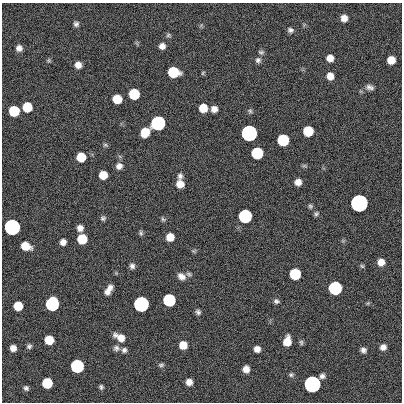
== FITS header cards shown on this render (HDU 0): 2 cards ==
NAXIS1  =                  400
NAXIS2  =                  400

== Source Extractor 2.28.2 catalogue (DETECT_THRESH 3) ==
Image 400 x 400 px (HDU 0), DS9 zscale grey, 1 PNG px = 1 image px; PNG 404 x 404 px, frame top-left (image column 1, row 400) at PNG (2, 3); no overlay
Background 0.675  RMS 34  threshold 101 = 3 sigma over >= 5 px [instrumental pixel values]
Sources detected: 86; all 86 listed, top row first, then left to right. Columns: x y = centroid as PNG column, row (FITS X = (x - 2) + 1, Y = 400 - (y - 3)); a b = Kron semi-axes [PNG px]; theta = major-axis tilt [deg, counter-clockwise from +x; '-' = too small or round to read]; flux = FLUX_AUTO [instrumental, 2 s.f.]
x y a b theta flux
344 18 7 6 - 1.6e+04
76 24 6 6 - 6.2e+03
290 30 7 6 - 6.9e+03
168 35 7 5 -25 4.2e+03
162 46 7 6 - 1.3e+04
19 48 7 6 - 1.2e+04
261 52 8 6 -14 4.7e+03
330 58 6 6 - 1.8e+04
49 60 6 4 -61 3.2e+03
258 60 8 7 - 7.2e+03
391 60 7 6 - 3.1e+04
78 65 7 6 - 1.5e+04
173 72 8 7 - 1.2e+05
203 73 6 4 60 2.5e+03
330 76 7 6 - 1.8e+04
370 87 10 6 -17 8.7e+03
134 94 7 7 - 1.2e+05
117 99 7 7 - 4.7e+04
27 107 7 7 - 7.2e+04
203 108 7 7 - 3.8e+04
214 109 6 6 - 1.3e+04
14 111 7 7 - 1.2e+05
250 111 6 6 - 4.1e+03
158 123 7 7 - 1.0e+06
308 131 7 7 - 9.0e+04
145 132 8 7 - 5.1e+04
249 133 7 7 - 3.5e+06
283 140 7 7 - 2.1e+05
105 145 7 5 -20 3.6e+03
257 153 7 7 - 2.1e+05
81 157 7 7 - 5.6e+04
119 166 8 7 - 1.2e+04
103 175 7 7 - 3.5e+04
180 176 8 7 - 7.0e+03
298 182 6 6 - 1.5e+04
180 184 7 7 - 2.4e+04
359 203 7 7 - 1.1e+07
310 206 6 5 - 4.2e+03
316 214 7 6 - 4.6e+03
245 216 7 7 - 5.4e+05
103 218 6 6 - 4.9e+03
163 219 7 5 -44 3.8e+03
12 227 7 7 - 2.9e+06
80 228 7 6 - 1.2e+04
141 233 7 5 -79 4.3e+03
170 237 6 6 - 2.8e+04
82 239 7 7 - 7.6e+04
63 242 6 5 - 1.2e+04
25 246 8 6 -20 3.7e+04
381 262 7 7 - 2.0e+04
132 266 7 6 - 7.3e+03
362 266 6 5 - 3.6e+03
189 274 8 5 -20 4.6e+03
295 274 7 7 - 1.4e+05
181 276 10 7 -34 1.4e+04
110 287 8 7 - 1.1e+04
335 288 7 7 - 5.7e+05
107 292 9 8 - 1.0e+04
169 300 7 7 - 3.1e+05
276 301 7 6 - 5.6e+03
368 303 6 4 45 2.7e+03
52 304 8 7 - 6.1e+05
141 304 7 7 - 2.1e+06
18 306 7 7 - 4.9e+04
198 312 7 6 - 5.8e+03
120 337 13 7 -29 2.4e+04
49 340 7 7 - 4.8e+04
287 341 9 6 79 3.2e+04
301 342 7 5 -75 4.2e+03
183 345 7 7 - 2.9e+04
29 346 7 6 - 5.2e+03
383 347 7 6 - 1.1e+04
13 348 6 6 - 1.3e+04
116 348 8 8 - 7.5e+03
257 349 6 6 - 1.3e+04
124 350 6 6 - 6.7e+03
363 350 7 6 - 7.8e+03
161 365 7 5 8 4.1e+03
77 366 7 7 - 5.2e+05
246 369 6 6 - 1.7e+04
291 375 7 5 21 4.3e+03
189 382 6 6 - 1.5e+04
47 383 7 7 - 9.9e+04
312 384 8 7 - 5.5e+06
101 387 5 4 - 4.5e+03
26 388 5 5 - 5.1e+03